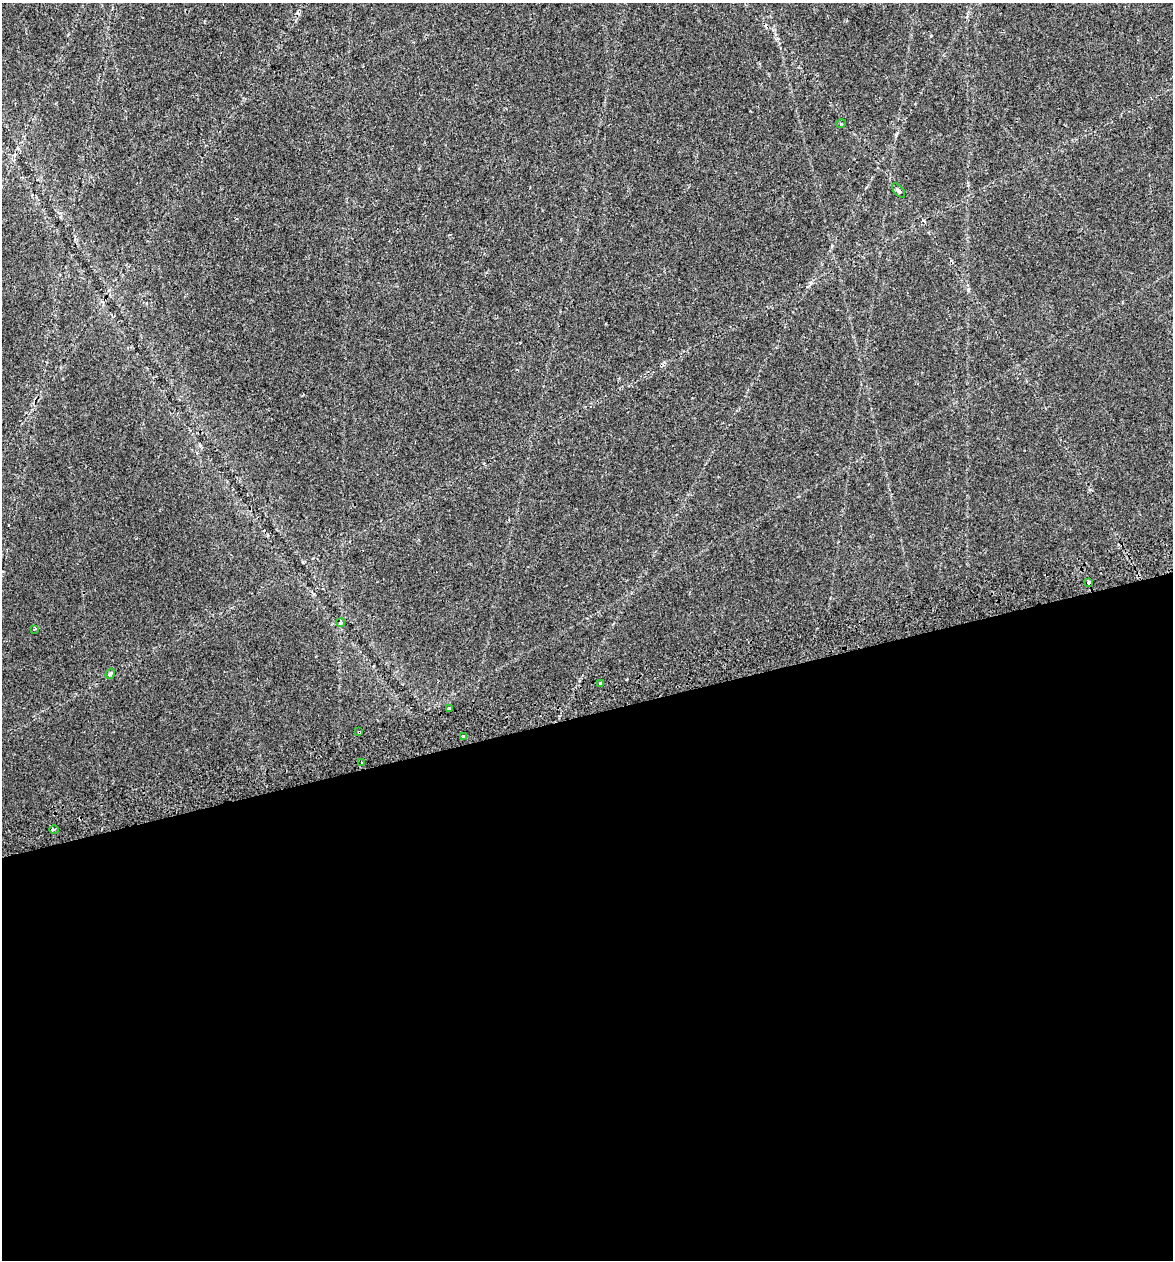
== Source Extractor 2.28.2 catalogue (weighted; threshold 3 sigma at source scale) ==
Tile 15 of 4 x 4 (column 3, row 4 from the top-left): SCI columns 2434-3604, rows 51-1308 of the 4915 x 5131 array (HDU 1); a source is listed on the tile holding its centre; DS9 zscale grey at full resolution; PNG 1175 x 1262 px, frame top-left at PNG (2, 3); each listed source drawn as its Kron ellipse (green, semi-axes under 4 px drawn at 4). Shown black and unused: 43% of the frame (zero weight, under 2 of 3 exposures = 4% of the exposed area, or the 3 px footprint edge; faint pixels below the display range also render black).
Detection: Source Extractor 2.28.2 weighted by HDU 2 'WHT'; one run over the whole footprint, this tile lists its part. Background 0.0156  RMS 0.0048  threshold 0.0217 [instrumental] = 3 sigma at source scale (4.5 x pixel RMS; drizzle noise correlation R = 1.50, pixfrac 1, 0.0396/0.0396 arcsec/px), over >= 5 px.
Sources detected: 13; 1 cosmic-ray / hot-pixel residue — neither listed nor drawn; the other 12 listed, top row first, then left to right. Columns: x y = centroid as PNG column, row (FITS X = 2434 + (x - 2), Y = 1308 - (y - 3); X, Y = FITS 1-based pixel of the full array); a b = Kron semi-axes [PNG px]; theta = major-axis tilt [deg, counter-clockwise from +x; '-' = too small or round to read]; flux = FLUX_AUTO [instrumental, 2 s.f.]
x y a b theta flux
841 124 5 3 - 0.44
899 191 9 4 -50 1
1088 582 4 3 - 4
341 623 4 4 - 0.86
35 629 3 2 - 0.7
110 674 5 4 - 0.85
601 683 4 3 - 1.7
449 708 4 3 - 4.1
359 732 3 3 - 1.2
463 736 3 3 - 1
361 762 3 2 - 0.35
54 829 4 3 - 0.59
Overlapping masked pixels (flux is a lower limit): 2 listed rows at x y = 1088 582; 359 732